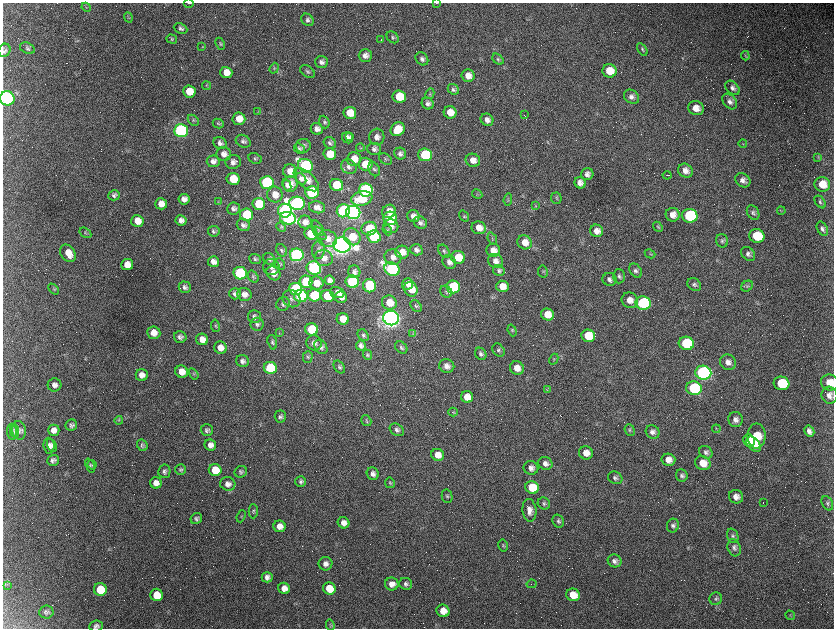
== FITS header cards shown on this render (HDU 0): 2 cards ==
NAXIS1  =                 1663 / length of data axis 1
NAXIS2  =                 1252 / length of data axis 2

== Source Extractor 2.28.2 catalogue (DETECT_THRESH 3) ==
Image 1663 x 1252 px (HDU 0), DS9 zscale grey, zoomed out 1/2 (1 PNG px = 2 x 2 image px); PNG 836 x 630 px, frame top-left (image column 2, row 1251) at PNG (3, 3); each listed source drawn as its Kron ellipse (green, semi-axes under 4 px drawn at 4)
Background 2560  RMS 44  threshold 133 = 3 sigma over >= 5 px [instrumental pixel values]
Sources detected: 455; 129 cannot appear on this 1/2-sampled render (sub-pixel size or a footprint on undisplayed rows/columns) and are neither listed nor drawn; the other 326 listed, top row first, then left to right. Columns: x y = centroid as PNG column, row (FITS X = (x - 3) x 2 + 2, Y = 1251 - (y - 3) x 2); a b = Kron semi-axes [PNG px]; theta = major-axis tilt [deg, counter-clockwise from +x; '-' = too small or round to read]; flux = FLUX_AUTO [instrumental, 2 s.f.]
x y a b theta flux
189 3 5 1 - 1.4e+04
437 3 4 2 - 5.0e+03
86 7 5 3 - 9.5e+03
128 17 5 2 - 7.3e+03
307 20 7 5 -46 2.7e+04
181 29 7 5 -24 2.6e+04
393 37 7 5 -44 1.9e+04
172 39 5 4 - 1.3e+04
381 40 2 1 - 1.1e+04
220 44 6 4 -66 1.5e+04
202 47 3 2 - 5.8e+03
27 48 8 5 -26 2.1e+04
642 49 7 4 -55 1.6e+04
4 50 7 5 63 2.3e+04
365 55 6 6 - 4.9e+04
745 56 5 2 - 8.5e+03
422 59 7 5 -49 3.0e+04
498 59 6 4 -41 1.7e+04
321 62 6 6 - 3.4e+04
274 68 5 4 - 1.2e+04
609 71 7 6 - 1.7e+05
308 72 8 5 -37 2.2e+04
226 73 6 5 - 8.5e+04
468 76 6 6 - 7.8e+04
207 86 4 3 - 8.4e+03
732 88 8 5 -45 3.5e+04
453 89 6 5 - 2.4e+04
189 91 6 6 - 1.6e+05
430 94 5 3 - 1.0e+04
399 97 6 6 - 2.7e+05
632 97 8 6 -35 4.3e+04
7 98 7 7 - 2.2e+06
730 102 9 6 -50 4.2e+04
428 103 6 5 - 3.4e+04
696 108 8 7 - 9.3e+04
258 112 3 2 - 5.9e+03
450 112 6 6 - 1.2e+05
350 113 6 6 - 1.5e+05
524 115 3 1 - 6.9e+03
239 119 6 6 - 9.7e+04
193 120 6 4 -45 1.8e+04
487 120 6 6 - 4.3e+04
324 122 6 5 - 2.0e+04
218 124 5 4 - 1.4e+04
317 129 6 6 - 4.7e+04
398 129 7 6 - 2.0e+05
181 131 7 6 - 3.0e+06
350 136 2 2 - 6.2e+03
377 137 8 7 - 4.9e+04
348 138 6 5 - 4.4e+04
243 141 8 6 -29 2.9e+04
220 143 7 6 - 3.7e+04
330 143 6 5 - 2.4e+04
743 144 4 1 - 4.1e+03
303 146 7 7 - 3.5e+04
360 148 4 3 - 8.6e+03
299 149 6 4 -44 2.0e+04
374 149 7 6 - 3.3e+04
224 154 7 7 - 5.4e+04
330 154 6 6 - 1.6e+05
400 154 6 5 - 3.3e+04
425 155 7 6 - 6.8e+05
818 157 4 2 - 6.7e+03
255 158 7 5 -24 1.8e+04
354 159 7 7 - 1.1e+05
385 159 7 5 -37 1.7e+04
473 160 7 6 - 7.5e+04
213 161 6 6 - 4.2e+04
233 162 8 7 - 4.5e+04
365 164 7 6 - 1.8e+05
305 166 8 6 -29 2.5e+06
349 167 8 7 - 3.7e+04
374 169 7 5 -62 2.1e+04
290 171 7 6 - 9.4e+04
685 171 8 6 -33 5.9e+04
587 174 6 6 - 3.7e+04
667 175 4 1 - 6.3e+03
233 179 6 6 - 2.8e+05
301 179 6 4 -51 2.9e+04
306 180 15 7 -41 9.4e+04
743 180 8 6 -36 4.6e+04
267 183 7 6 - 1.8e+06
580 183 6 5 - 5.0e+04
290 184 8 7 - 7.5e+04
822 184 8 7 - 1.2e+05
287 185 6 4 -63 2.9e+04
336 185 7 6 - 3.2e+05
366 190 7 6 - 2.2e+06
312 192 7 6 - 1.4e+06
477 194 5 2 - 7.3e+03
114 195 6 5 - 2.4e+04
275 195 8 7 - 9.1e+04
556 198 5 5 - 1.5e+04
184 199 6 5 - 5.0e+04
362 199 11 7 12 2.8e+05
508 200 6 4 85 1.4e+04
218 202 3 2 - 7.1e+03
820 202 7 4 -52 1.8e+04
297 203 8 6 -6 3.7e+06
161 204 6 5 - 7.9e+04
259 204 6 6 - 3.7e+05
536 206 3 3 - 6.3e+03
317 207 8 6 -12 5.3e+04
234 208 6 6 - 3.3e+04
285 211 7 7 - 3.5e+06
343 211 7 6 - 1.4e+06
389 211 7 6 - 7.6e+04
781 211 4 3 - 6.9e+03
353 212 7 6 - 5.7e+06
753 213 8 5 -60 2.4e+04
246 214 6 6 - 5.2e+05
673 215 7 6 - 7.4e+04
413 216 6 6 - 4.9e+04
464 216 6 4 -54 1.3e+04
690 216 8 7 - 9.2e+05
288 218 8 6 -12 2.3e+06
390 218 7 6 - 5.6e+05
181 220 5 5 - 4.5e+04
137 221 6 6 - 1.1e+05
305 222 6 6 - 4.8e+04
420 223 7 6 - 3.2e+04
243 225 7 6 - 3.1e+04
391 226 7 7 - 5.1e+04
281 227 5 4 - 1.1e+04
658 227 5 3 - 1.1e+04
318 228 8 4 -54 2.4e+04
479 228 7 6 - 8.3e+04
369 229 8 7 - 2.4e+05
822 229 7 5 -63 3.0e+04
387 230 5 4 - 1.3e+04
214 231 6 5 - 2.1e+04
597 231 6 6 - 6.3e+04
85 233 6 4 -33 1.4e+04
319 233 8 3 -42 1.8e+04
311 234 6 6 - 3.8e+05
757 236 7 7 - 3.3e+05
352 237 9 8 - 1.9e+05
374 237 7 6 - 7.9e+05
328 239 10 8 -25 7.6e+04
492 239 6 4 -69 1.4e+04
722 241 7 6 - 2.1e+04
525 242 7 7 - 9.1e+04
342 245 9 7 -8 1.1e+07
281 250 7 5 -60 1.7e+04
318 250 9 6 84 3.1e+04
416 250 6 5 - 3.5e+04
493 250 7 6 - 7.8e+04
444 251 7 5 -54 1.9e+04
402 252 7 6 - 8.6e+04
68 253 9 7 -55 1.0e+05
650 254 5 3 - 8.4e+03
748 254 8 6 -45 3.3e+04
297 255 7 6 - 4.2e+06
393 257 8 7 - 5.6e+04
458 257 7 6 - 2.0e+05
324 258 9 8 - 6.4e+04
255 259 6 4 -20 1.7e+04
269 259 6 5 - 2.0e+04
496 261 7 7 - 5.2e+04
213 262 5 5 - 5.0e+04
449 262 7 6 - 4.4e+04
280 264 6 4 -51 1.3e+04
127 265 6 5 - 1.0e+05
271 267 8 8 - 4.8e+04
314 268 7 6 - 1.7e+06
392 269 8 6 -23 2.3e+06
499 271 6 5 - 2.1e+04
636 271 8 5 -51 3.1e+04
354 272 6 6 - 3.2e+04
543 272 6 5 - 1.3e+04
240 273 6 6 - 1.8e+06
273 273 7 6 - 6.8e+04
619 276 7 6 - 2.5e+04
253 277 6 4 -56 1.6e+04
610 279 7 6 - 3.6e+04
330 280 5 4 - 3.8e+04
306 282 6 6 - 5.4e+05
352 282 7 6 - 1.4e+06
316 283 7 6 - 1.0e+05
407 284 6 5 - 4.5e+04
694 285 7 5 -33 2.6e+04
370 286 7 6 - 6.9e+05
502 286 6 5 - 9.8e+04
747 286 6 5 - 1.8e+04
185 287 6 5 - 3.1e+04
453 287 7 6 - 1.0e+06
54 289 6 3 -45 1.2e+04
296 289 6 6 - 1.4e+06
411 289 7 6 - 1.3e+05
337 292 7 5 -18 5.6e+04
446 292 6 5 - 2.0e+04
235 294 6 5 - 2.9e+04
244 294 7 6 - 5.6e+04
314 295 6 6 - 7.1e+05
301 296 7 6 - 1.4e+06
327 296 6 6 - 4.3e+05
341 297 6 5 - 4.2e+04
291 299 9 8 - 4.4e+04
630 300 8 7 - 7.9e+04
389 303 7 7 - 1.5e+05
643 303 7 6 - 1.4e+06
283 304 7 6 - 2.5e+04
416 306 7 4 -52 1.7e+04
547 314 6 6 - 1.2e+05
255 317 6 6 - 3.1e+04
391 318 8 7 - 1.0e+07
343 319 6 5 - 1.2e+05
257 324 6 6 - 2.4e+04
215 326 6 4 -81 1.5e+04
312 329 6 6 - 6.1e+05
512 330 6 4 -70 1.4e+04
154 333 6 6 - 8.9e+04
279 333 3 2 - 4.8e+03
413 334 3 3 - 9.0e+03
363 335 6 5 - 1.9e+04
588 336 7 6 - 2.7e+05
180 337 6 6 - 3.0e+04
202 339 6 5 - 8.6e+04
272 342 7 4 -74 2.1e+04
314 343 8 7 - 4.7e+04
686 343 7 6 - 6.9e+05
361 346 5 5 - 3.6e+04
321 347 8 6 -56 3.0e+04
401 347 7 5 -45 2.2e+04
220 348 6 6 - 7.7e+04
498 350 7 5 -53 2.3e+04
481 354 6 5 - 2.4e+04
367 355 5 4 - 1.8e+04
308 357 6 5 - 1.6e+04
554 359 6 4 63 1.2e+04
242 361 6 6 - 3.5e+04
728 362 8 7 - 5.3e+04
447 366 7 6 - 5.2e+04
339 367 7 5 -54 1.9e+04
270 368 6 6 - 7.1e+05
517 368 7 6 - 9.0e+04
182 372 6 6 - 9.9e+04
703 373 8 7 - 3.9e+06
193 374 6 3 -57 1.2e+04
142 375 6 6 - 6.4e+04
782 383 8 7 - 4.0e+05
830 383 9 8 - 1.2e+05
54 385 7 6 - 4.0e+04
694 388 8 7 - 8.7e+05
547 390 4 3 - 7.7e+03
829 395 8 8 - 5.8e+04
467 397 6 5 - 1.1e+05
453 412 5 3 - 7.8e+03
280 416 6 5 - 2.4e+04
735 419 7 7 - 4.5e+04
119 420 4 4 - 1.2e+04
366 421 6 4 -56 1.3e+04
71 425 6 5 - 2.6e+04
716 429 4 3 - 9.4e+03
19 430 9 6 -83 3.5e+04
54 430 6 5 - 5.7e+04
207 430 6 5 - 2.5e+04
397 430 7 5 -35 2.7e+04
630 430 6 5 - 1.6e+04
15 431 7 4 -79 2.3e+04
809 431 6 5 - 4.4e+04
12 432 8 5 -85 2.2e+04
653 432 7 6 - 4.1e+04
757 436 12 9 -90 2.4e+05
749 440 6 5 - 1.7e+05
754 444 9 5 -48 1.4e+05
52 445 7 4 -68 2.5e+04
142 445 6 5 - 2.1e+04
210 445 6 5 - 5.8e+04
49 446 8 5 -85 3.7e+04
706 452 7 6 - 2.6e+04
586 453 7 6 - 8.5e+04
438 455 6 6 - 8.5e+04
53 460 6 5 - 3.0e+04
668 460 7 6 - 7.5e+04
545 463 7 6 - 4.5e+04
703 463 8 7 - 1.1e+05
90 465 7 4 -67 1.4e+04
92 465 5 4 - 1.5e+04
531 468 7 6 - 4.8e+04
181 469 5 5 - 1.9e+04
215 470 6 6 - 2.5e+05
164 471 6 6 - 2.5e+04
241 472 6 5 - 2.3e+04
373 474 6 6 - 4.1e+04
682 475 6 5 - 2.5e+04
615 478 7 6 - 2.6e+04
301 481 5 5 - 2.3e+04
156 483 6 5 - 5.8e+04
390 483 5 5 - 1.3e+04
228 484 8 7 - 5.0e+04
532 487 7 6 - 3.8e+05
447 496 7 5 -77 1.9e+04
736 497 7 6 - 5.5e+04
544 503 6 5 - 2.0e+04
763 503 3 1 - 7.9e+03
827 503 7 5 -61 2.4e+04
529 510 11 7 -83 6.2e+04
253 511 7 4 -88 1.5e+04
241 516 6 3 67 8.7e+03
196 518 6 5 - 2.1e+04
558 521 7 5 -60 2.1e+04
344 523 6 5 - 5.6e+04
673 525 7 6 - 2.9e+04
279 526 6 6 - 6.8e+04
733 536 7 5 -71 2.3e+04
503 545 6 4 -79 1.5e+04
734 548 9 6 -73 3.3e+04
615 561 7 6 - 3.5e+04
325 564 7 6 - 4.5e+04
267 577 5 5 - 4.0e+04
392 584 7 6 - 6.5e+04
406 584 6 6 - 2.9e+04
532 584 5 1 - 7.0e+03
8 585 3 3 - 6.5e+03
284 588 6 5 - 6.7e+04
329 588 6 6 - 1.9e+05
100 589 6 6 - 2.8e+05
157 595 6 6 - 1.8e+05
573 595 7 6 - 1.6e+05
716 599 6 6 - 2.3e+04
443 611 6 6 - 9.4e+04
46 612 7 6 - 2.8e+04
790 615 5 3 - 7.6e+03
330 625 5 4 - 1.3e+04
96 626 7 5 8 2.7e+04
At the frame edge (FLAGS 8, measured only in part): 6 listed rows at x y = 189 3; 437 3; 4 50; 7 98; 830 383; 96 626
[129 sub-pixel or undisplayed-footprint detections neither listed nor drawn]